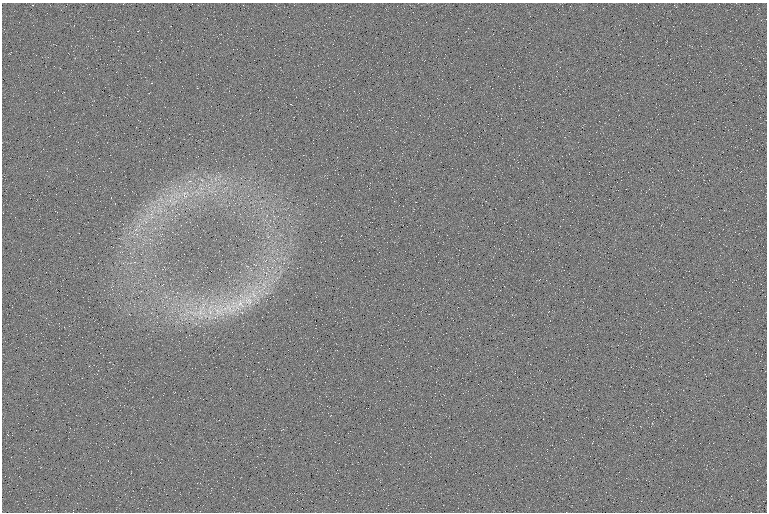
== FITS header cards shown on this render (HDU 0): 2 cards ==
NAXIS1  =                  765 /fastest changing axis
NAXIS2  =                  510 /next to fastest changing axis

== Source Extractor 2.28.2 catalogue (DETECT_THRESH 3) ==
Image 765 x 510 px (HDU 0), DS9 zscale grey, 1 PNG px = 1 image px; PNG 769 x 514 px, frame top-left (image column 1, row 510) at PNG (2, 3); no overlay
Background 102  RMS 5.5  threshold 16.6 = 3 sigma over >= 5 px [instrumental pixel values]
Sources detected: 4; all 4 listed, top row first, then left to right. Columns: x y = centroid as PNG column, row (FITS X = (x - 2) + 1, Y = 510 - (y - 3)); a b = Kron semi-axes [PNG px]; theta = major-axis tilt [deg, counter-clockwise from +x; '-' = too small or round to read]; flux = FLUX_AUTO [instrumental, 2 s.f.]
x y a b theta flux
185 195 14 6 -83 2400
239 304 25 14 46 11000
228 308 26 16 -7 12000
200 312 11 8 76 3300